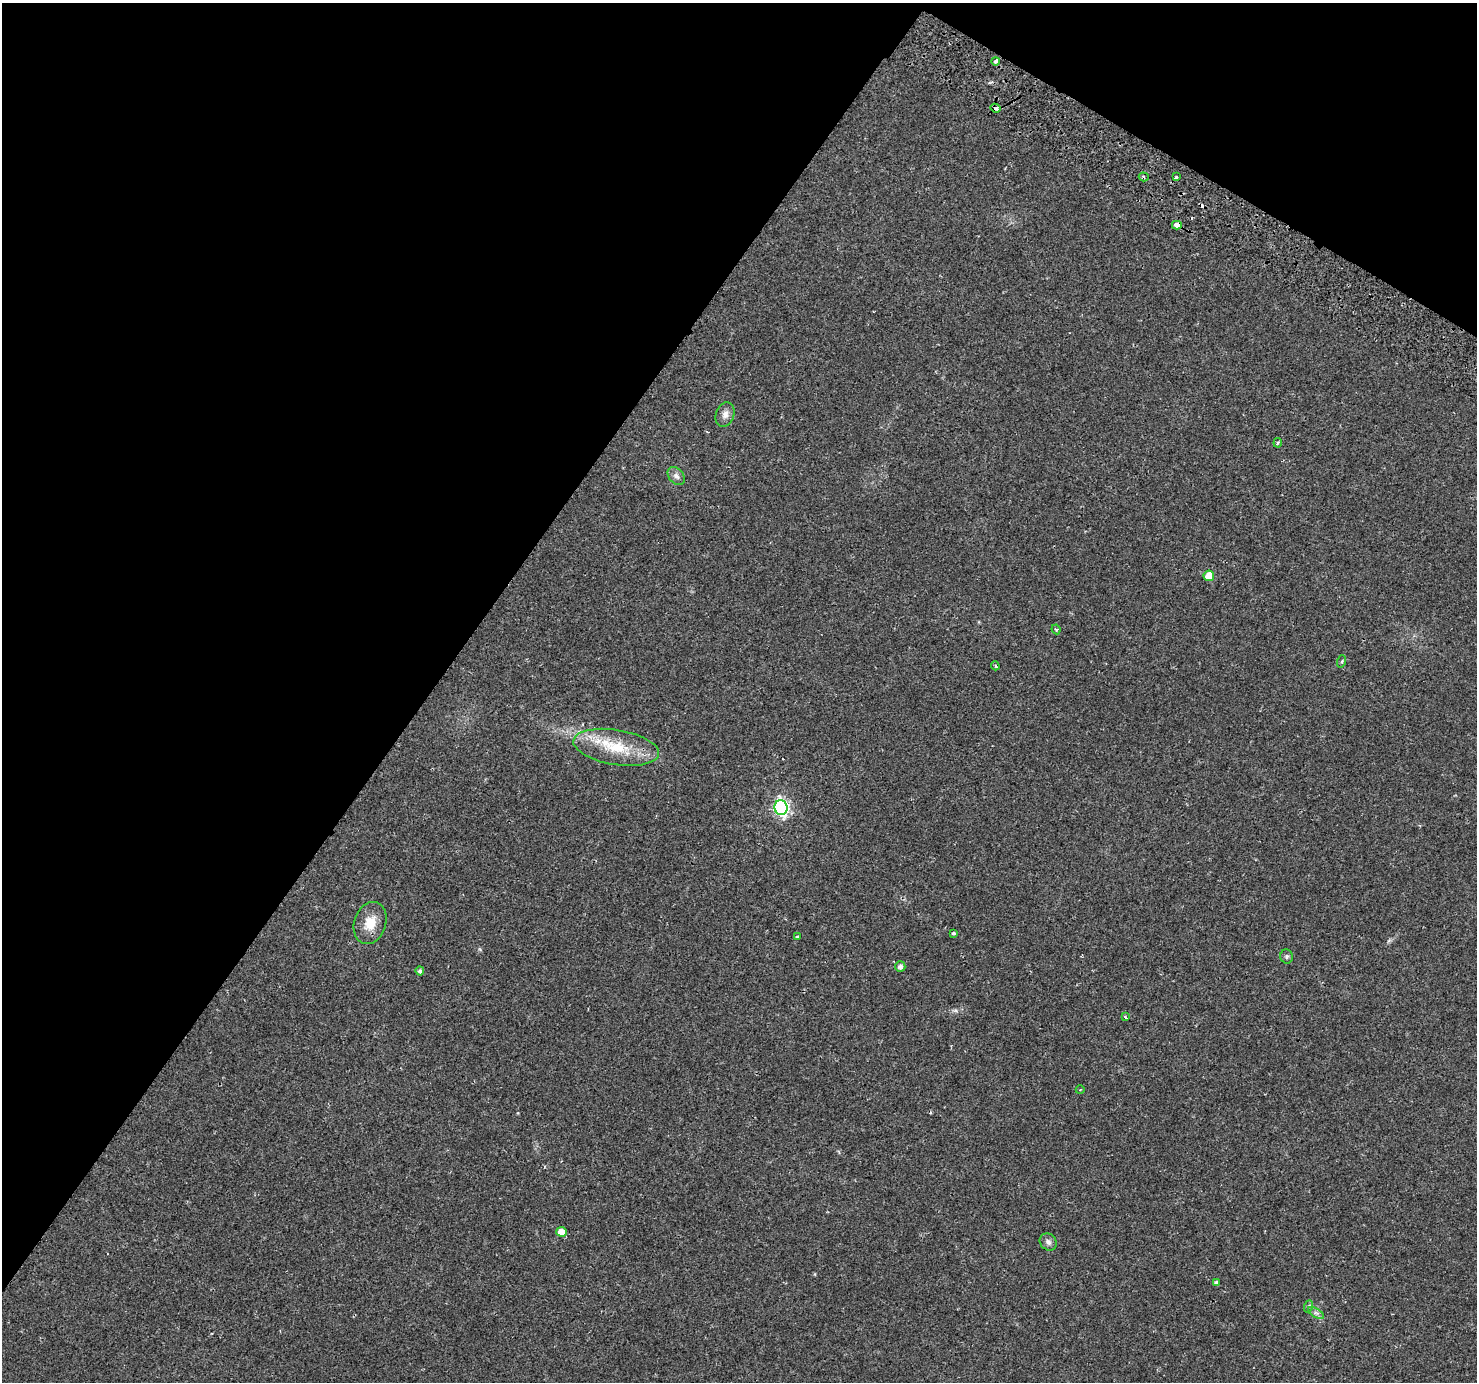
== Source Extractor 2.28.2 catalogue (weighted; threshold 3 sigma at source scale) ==
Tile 2 of 4 x 4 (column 2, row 1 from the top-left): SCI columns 1508-2982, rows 4380-5759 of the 5972 x 6063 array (HDU 1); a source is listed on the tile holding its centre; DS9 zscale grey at full resolution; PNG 1479 x 1384 px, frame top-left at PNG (2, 3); each listed source drawn as its Kron ellipse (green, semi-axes under 4 px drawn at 4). Shown black and unused: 34% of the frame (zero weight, under 2 of 3 exposures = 3% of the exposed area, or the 3 px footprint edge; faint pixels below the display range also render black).
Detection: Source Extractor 2.28.2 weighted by HDU 2 'WHT'; one run over the whole footprint, this tile lists its part. Background 0.00391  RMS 0.0022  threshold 0.00985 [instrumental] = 3 sigma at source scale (4.5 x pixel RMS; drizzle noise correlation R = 1.50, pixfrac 1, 0.0396/0.0396 arcsec/px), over >= 5 px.
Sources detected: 28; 1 cosmic-ray / hot-pixel residue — neither listed nor drawn; the other 27 listed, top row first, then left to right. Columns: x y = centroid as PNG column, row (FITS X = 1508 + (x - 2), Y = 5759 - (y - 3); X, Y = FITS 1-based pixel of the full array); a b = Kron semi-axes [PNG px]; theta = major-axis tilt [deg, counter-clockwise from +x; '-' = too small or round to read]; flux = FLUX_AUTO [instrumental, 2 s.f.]
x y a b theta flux
995 61 4 3 - 0.69
996 108 5 4 - 1.2
1144 177 5 4 - 0.44
1176 177 3 3 - 0.34
1177 225 5 4 - 7.3
725 414 12 9 72 1.3
1278 443 5 4 - 0.32
676 476 10 7 -48 0.91
1209 576 5 5 - 4.4
1056 629 5 4 - 0.29
1342 661 6 4 72 0.28
995 666 4 3 - 0.26
616 747 43 17 -9 9.3
781 808 7 6 - 53
370 923 21 16 71 3.9
954 933 3 3 - 0.34
798 937 3 3 - 0.38
1287 957 7 6 - 0.45
900 967 5 5 - 0.82
420 971 4 4 - 0.48
1125 1017 3 3 - 0.43
1080 1090 4 3 - 0.17
561 1232 5 5 - 2.2
1048 1242 9 8 - 0.78
1216 1283 4 4 - 0.75
1309 1306 6 4 70 0.32
1316 1313 9 3 -31 0.58
Overlapping masked pixels (flux is a lower limit): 2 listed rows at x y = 996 108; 1177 225